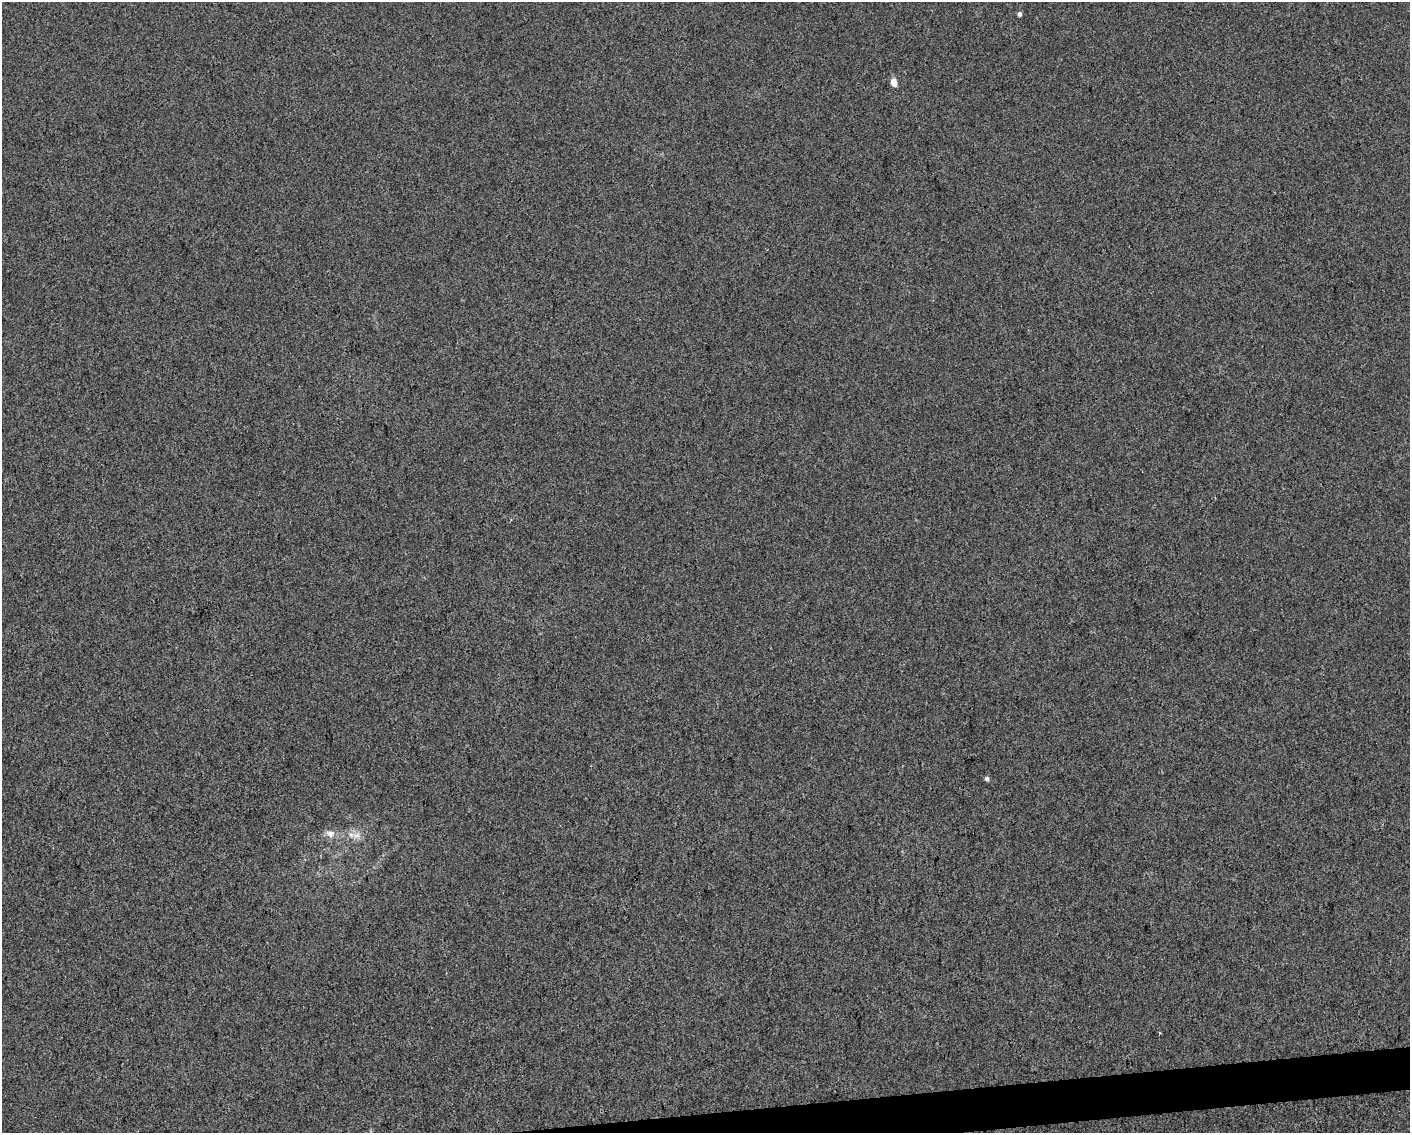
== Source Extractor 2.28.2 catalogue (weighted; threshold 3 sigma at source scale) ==
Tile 5 of 3 x 4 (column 2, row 2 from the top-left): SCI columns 1414-2821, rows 2264-3394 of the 4275 x 4526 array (HDU 1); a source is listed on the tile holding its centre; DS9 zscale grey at full resolution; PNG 1412 x 1135 px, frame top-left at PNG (2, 2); no overlay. Shown black and unused: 2% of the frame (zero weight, under 3 of 4 exposures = <1% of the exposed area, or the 3 px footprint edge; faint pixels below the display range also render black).
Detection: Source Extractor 2.28.2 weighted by HDU 2 'WHT'; one run over the whole footprint, this tile lists its part. Background 1.56e-04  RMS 0.0036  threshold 0.0161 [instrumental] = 3 sigma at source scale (4.5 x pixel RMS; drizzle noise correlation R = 1.50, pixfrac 1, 0.0396/0.0396 arcsec/px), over >= 5 px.
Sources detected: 6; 1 cosmic-ray / hot-pixel residue — not listed; the other 5 listed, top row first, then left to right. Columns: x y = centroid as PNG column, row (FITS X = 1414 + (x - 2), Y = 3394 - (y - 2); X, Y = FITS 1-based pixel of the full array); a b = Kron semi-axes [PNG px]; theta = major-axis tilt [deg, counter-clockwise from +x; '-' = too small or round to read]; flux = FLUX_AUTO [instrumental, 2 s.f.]
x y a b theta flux
1020 14 5 4 - 1
894 82 7 5 -73 3.3
987 778 5 4 - 1
330 834 11 8 -17 2.2
356 835 11 6 0 1.9